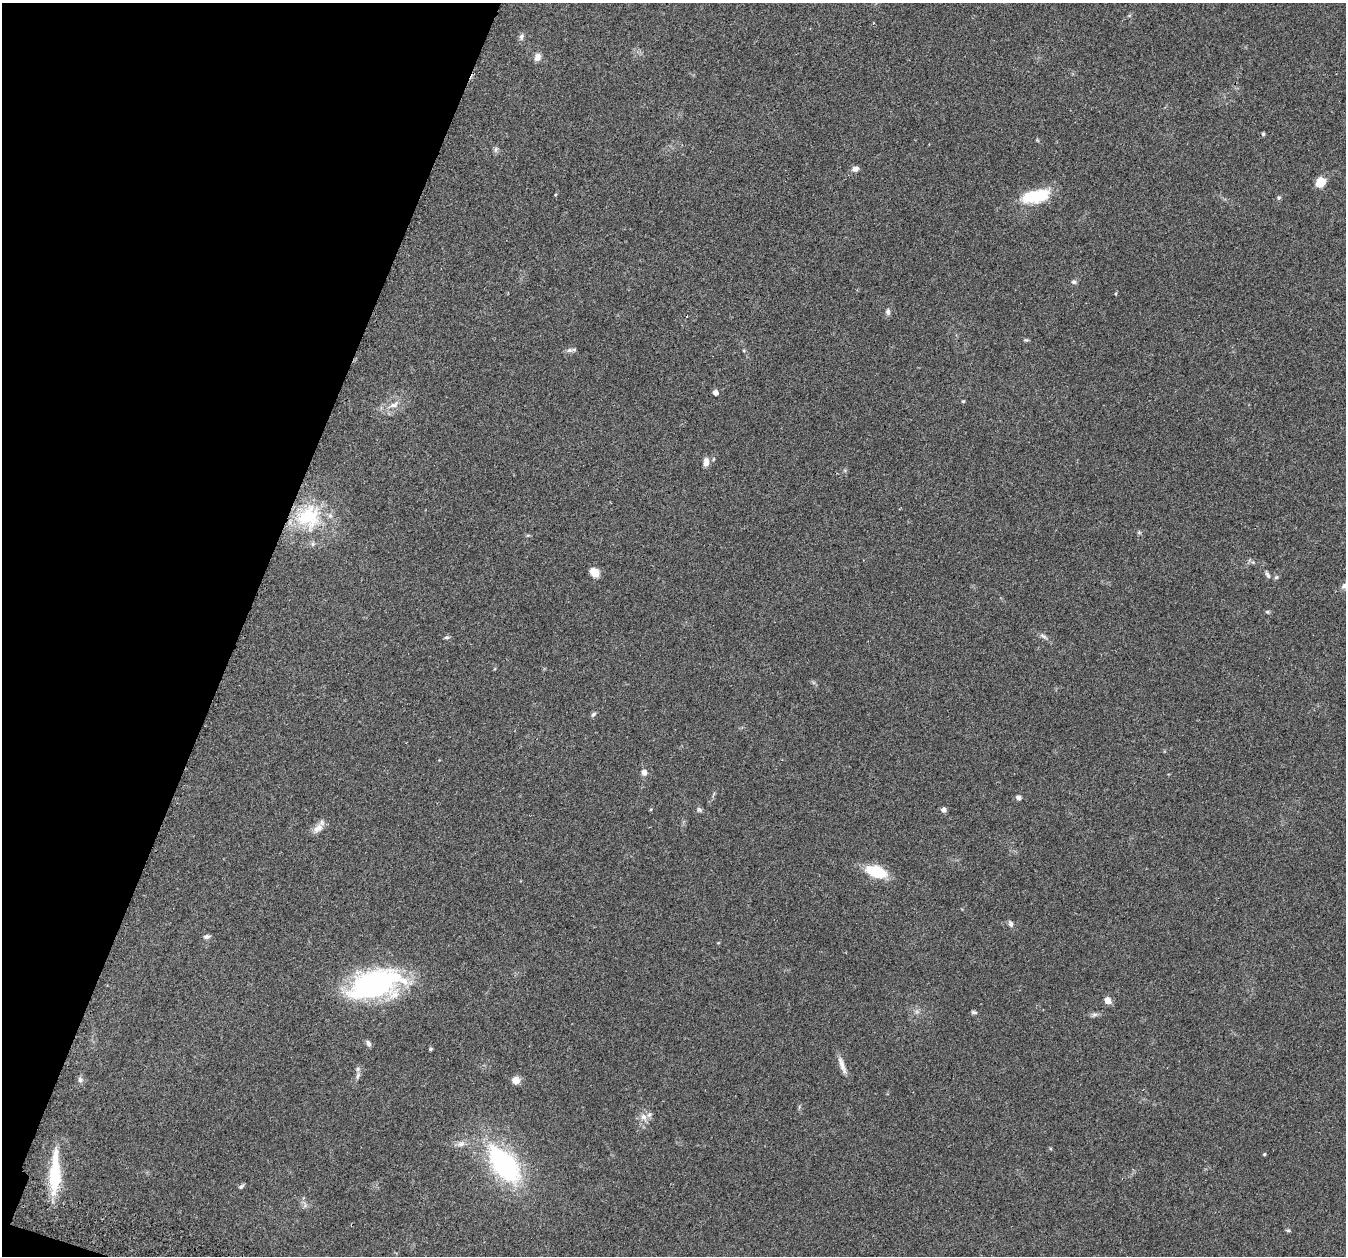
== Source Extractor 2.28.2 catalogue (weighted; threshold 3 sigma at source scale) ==
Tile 9 of 4 x 4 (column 1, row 3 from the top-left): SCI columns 52-1395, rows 1412-2665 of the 5465 x 5498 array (HDU 1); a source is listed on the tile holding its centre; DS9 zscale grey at full resolution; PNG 1348 x 1258 px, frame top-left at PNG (2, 3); no overlay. Shown black and unused: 18% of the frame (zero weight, under 2 of 3 exposures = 4% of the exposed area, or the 3 px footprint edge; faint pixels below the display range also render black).
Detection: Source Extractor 2.28.2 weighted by HDU 2 'WHT'; one run over the whole footprint, this tile lists its part. Background 0.0748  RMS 0.0069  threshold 0.0311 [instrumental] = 3 sigma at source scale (4.5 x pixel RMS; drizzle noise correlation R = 1.50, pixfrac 1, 0.05/0.05 arcsec/px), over >= 5 px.
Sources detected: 54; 3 inside a brighter listed object's ellipse — not listed separately; the other 51 listed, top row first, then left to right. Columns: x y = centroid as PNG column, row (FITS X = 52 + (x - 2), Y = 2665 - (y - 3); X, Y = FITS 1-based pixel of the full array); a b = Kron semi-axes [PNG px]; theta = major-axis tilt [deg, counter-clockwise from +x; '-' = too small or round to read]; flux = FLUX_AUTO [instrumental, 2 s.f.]
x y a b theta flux
521 37 9 6 71 1.8
537 57 9 7 65 3.9
1263 134 4 4 - 0.9
496 149 9 5 83 1.5
855 169 8 6 15 3
1320 182 9 8 - 12
1036 196 33 14 11 27
1279 198 5 5 - 1.2
1074 282 7 5 -21 1.5
1116 293 4 3 - 0.69
888 312 9 6 -88 2
1026 340 7 4 -18 0.92
569 350 9 6 10 2.1
715 392 4 4 - 3.9
963 401 4 3 - 0.65
394 405 13 7 19 4.4
706 462 11 7 83 3.9
309 517 35 31 30 44
594 572 11 8 -42 6.3
1267 574 10 5 -62 1.7
1276 577 6 5 - 1.1
1345 586 12 9 -4 3.6
1267 612 5 5 - 0.91
1043 636 13 5 -31 2.3
447 637 7 4 3 1.2
593 714 8 5 44 1.3
644 772 7 6 - 3.3
1018 797 7 5 -13 1.8
699 809 7 6 - 1.4
944 810 5 5 - 2.9
318 828 16 9 36 5.2
876 872 17 9 -19 29
1011 923 9 6 -66 1.8
206 937 8 6 2 1.9
376 984 50 25 15 150
1108 1000 7 5 -51 5.9
974 1012 7 4 -7 1.2
1095 1014 9 4 1 1.8
368 1043 8 5 -57 2.1
430 1049 5 4 - 0.84
842 1065 25 6 -70 5
358 1075 11 5 75 2.4
80 1080 8 6 -73 1.9
516 1080 8 8 - 5.2
643 1117 9 8 - 4
461 1144 11 7 15 3.3
1264 1154 4 3 - 0.73
504 1164 36 18 -51 110
55 1176 48 15 87 29
241 1186 8 4 37 1.3
1288 1230 6 4 -1 0.92
Isophote crosses this tile's border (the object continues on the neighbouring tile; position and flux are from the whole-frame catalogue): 1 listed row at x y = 1345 586